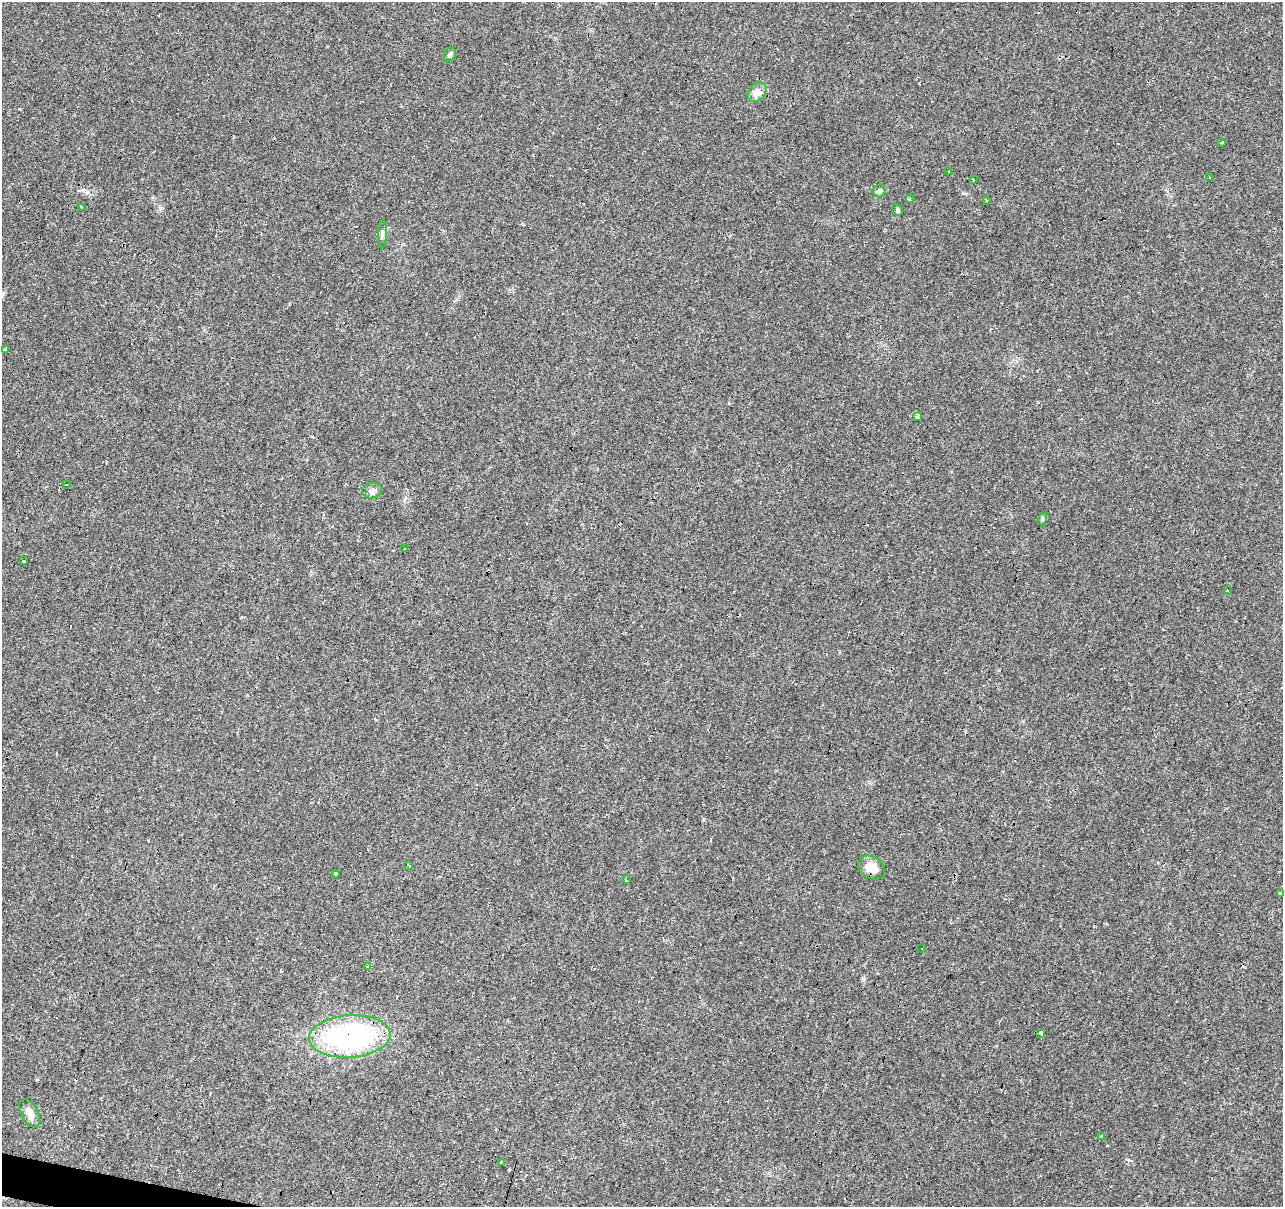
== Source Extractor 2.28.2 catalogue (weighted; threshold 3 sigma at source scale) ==
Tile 7 of 4 x 4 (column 3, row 2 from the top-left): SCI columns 2565-3845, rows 2626-3830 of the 5131 x 5314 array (HDU 1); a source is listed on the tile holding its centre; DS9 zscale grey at full resolution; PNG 1285 x 1209 px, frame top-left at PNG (2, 2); each listed source drawn as its Kron ellipse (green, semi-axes under 4 px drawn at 4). Shown black and unused: <1% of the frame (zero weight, under 3 of 4 exposures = <1% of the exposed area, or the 3 px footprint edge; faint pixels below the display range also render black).
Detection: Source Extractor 2.28.2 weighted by HDU 2 'WHT'; one run over the whole footprint, this tile lists its part. Background 0.0431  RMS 0.0042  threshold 0.0188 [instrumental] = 3 sigma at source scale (4.5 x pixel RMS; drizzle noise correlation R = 1.50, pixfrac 1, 0.0396/0.0396 arcsec/px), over >= 5 px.
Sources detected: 43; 11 cosmic-ray / hot-pixel residue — neither listed nor drawn; the other 32 listed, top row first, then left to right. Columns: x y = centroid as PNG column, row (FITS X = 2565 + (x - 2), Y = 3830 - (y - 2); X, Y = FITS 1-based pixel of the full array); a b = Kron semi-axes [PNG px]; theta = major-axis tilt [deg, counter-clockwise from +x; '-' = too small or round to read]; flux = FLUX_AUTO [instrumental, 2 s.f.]
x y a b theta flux
450 54 7 6 - 0.87
757 92 11 8 47 3.2
1221 142 3 3 - 1.3
948 171 3 2 - 0.5
1210 178 3 3 - 1.2
973 180 3 2 - 0.57
879 191 6 6 - 0.88
910 198 4 3 - 6.1
986 200 4 2 - 0.43
82 207 4 2 - 0.42
897 210 6 5 - 0.84
382 234 14 4 88 1.2
5 349 4 3 - 2.4
918 416 3 3 - 8.2
66 484 3 2 - 0.3
372 491 10 7 9 2
1042 519 7 4 71 0.63
404 548 3 3 - 2.9
24 561 4 3 - 1.9
1227 590 3 3 - 2.3
409 865 4 2 - 0.47
871 868 14 10 -32 5.2
336 873 3 3 - 8.6
626 880 3 3 - 1.2
1281 894 3 3 - 20
921 949 3 3 - 2.9
368 966 4 3 - 30
1041 1033 3 3 - 22
350 1036 41 21 4 83
29 1113 15 8 -62 3.3
1101 1137 4 3 - 2.8
502 1163 4 3 - 2.8
Overlapping masked pixels (flux is a lower limit): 2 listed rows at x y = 871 868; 350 1036
Isophote crosses this tile's border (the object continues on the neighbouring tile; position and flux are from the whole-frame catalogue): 1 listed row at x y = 1281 894
Unlisted compact peaks at least as high as the median listed source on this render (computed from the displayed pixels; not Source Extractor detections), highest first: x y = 160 208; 864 979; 963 193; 703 820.